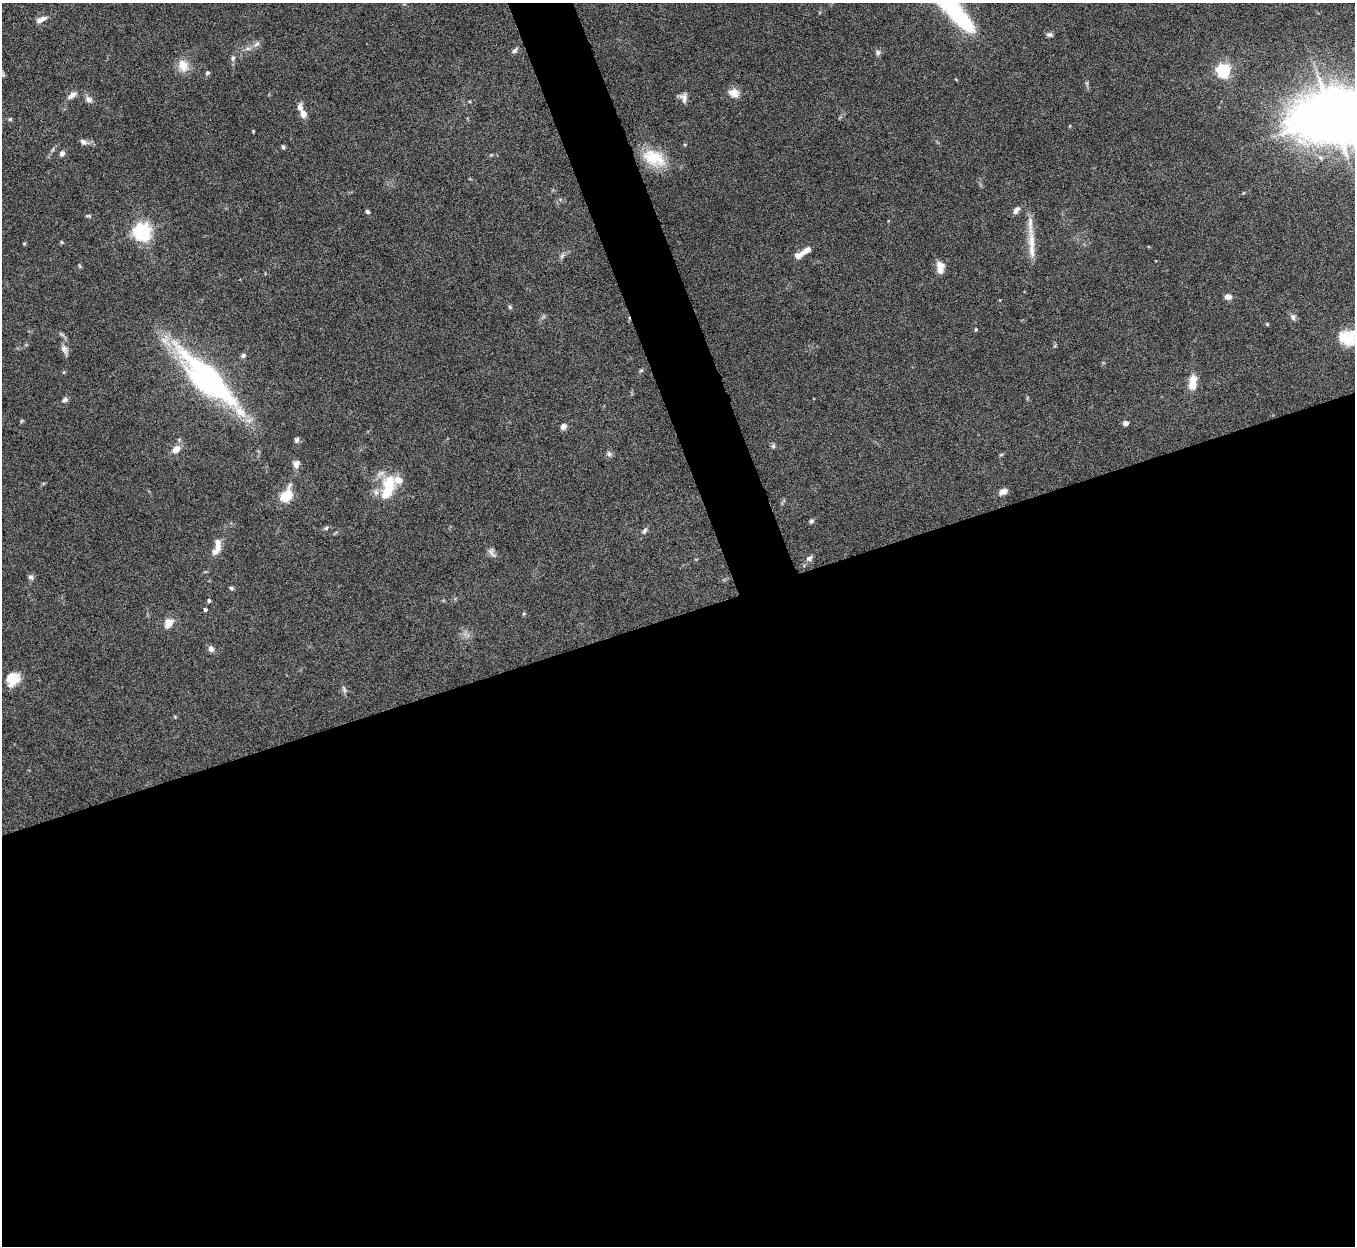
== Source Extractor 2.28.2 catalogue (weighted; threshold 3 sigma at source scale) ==
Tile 15 of 4 x 4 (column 3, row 4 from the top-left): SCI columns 2709-4061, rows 151-1394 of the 5422 x 5403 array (HDU 1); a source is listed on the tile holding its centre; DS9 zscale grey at full resolution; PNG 1357 x 1248 px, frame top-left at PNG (2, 3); no overlay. Shown black and unused: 53% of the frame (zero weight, under 8 of 15 exposures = <1% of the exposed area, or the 3 px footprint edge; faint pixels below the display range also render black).
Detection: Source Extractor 2.28.2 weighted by HDU 2 'WHT'; one run over the whole footprint, this tile lists its part. Background 0.161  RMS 0.0048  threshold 0.0196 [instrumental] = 3 sigma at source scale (4.09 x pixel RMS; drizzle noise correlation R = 1.36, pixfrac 0.8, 0.05/0.05 arcsec/px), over >= 5 px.
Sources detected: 75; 7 inside a brighter listed object's ellipse — not listed separately; the other 68 listed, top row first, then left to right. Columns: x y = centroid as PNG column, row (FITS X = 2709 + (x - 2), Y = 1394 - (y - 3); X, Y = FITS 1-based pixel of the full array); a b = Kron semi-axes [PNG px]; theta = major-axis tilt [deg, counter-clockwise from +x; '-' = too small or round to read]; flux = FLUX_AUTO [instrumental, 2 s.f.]
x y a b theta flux
949 4 81 16 -49 67
43 18 11 7 19 2.1
1049 35 8 6 -1 1.2
257 44 10 6 28 1.6
248 48 7 4 0 1.1
515 51 7 5 51 1.2
878 52 7 6 - 1.2
233 58 8 5 89 1.3
183 66 16 13 -72 5.8
1223 70 6 6 - 90
207 73 6 5 - 0.96
734 93 14 11 -23 4
72 95 11 6 39 2.6
684 98 14 8 -85 2.3
89 99 10 8 -33 1.8
303 114 9 7 -67 3.2
1332 115 24 17 20 1700
10 119 5 5 - 0.5
83 142 9 6 -32 1.7
685 144 4 3 - 0.4
283 147 5 4 - 0.75
62 153 6 5 - 1.7
654 158 30 17 -24 15
1016 210 10 6 53 2
367 212 6 4 -46 0.82
88 216 9 3 0 0.63
1030 225 49 6 -86 6.5
142 232 6 6 - 180
61 242 5 3 - 0.46
24 244 5 3 - 0.42
805 251 21 7 28 3.7
562 256 8 4 53 1
940 268 14 8 -84 4.5
1228 297 8 6 -12 2.4
510 307 6 4 -46 0.64
1293 317 8 7 - 1.6
1267 324 4 4 - 0.44
976 329 4 4 - 0.62
1348 338 15 13 -6 16
64 349 12 8 -55 2
243 356 6 6 - 1
208 378 77 23 -45 100
1193 379 9 7 78 4.8
65 400 9 6 18 1.2
1125 423 4 4 - 3
563 426 6 5 - 2.2
296 440 7 5 73 1.1
773 446 6 5 - 0.78
176 449 10 7 39 3.5
609 454 8 6 -75 1.1
296 464 11 8 81 2.3
388 487 29 13 75 18
1003 492 11 6 27 2.5
286 496 12 8 57 15
811 521 6 5 - 0.81
326 528 5 5 - 0.78
644 531 8 5 57 1.2
218 547 25 9 61 4.8
493 555 11 4 -39 1.3
809 558 8 6 38 1.5
31 577 8 6 -35 1.1
231 588 5 4 - 0.87
209 601 6 4 88 0.61
205 610 4 4 - 0.86
169 623 11 8 55 5
211 649 7 6 - 1.9
13 679 17 14 52 7.5
344 690 9 4 -69 1
Isophote crosses this tile's border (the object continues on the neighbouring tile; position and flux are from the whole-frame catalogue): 3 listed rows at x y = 949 4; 1332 115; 1348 338